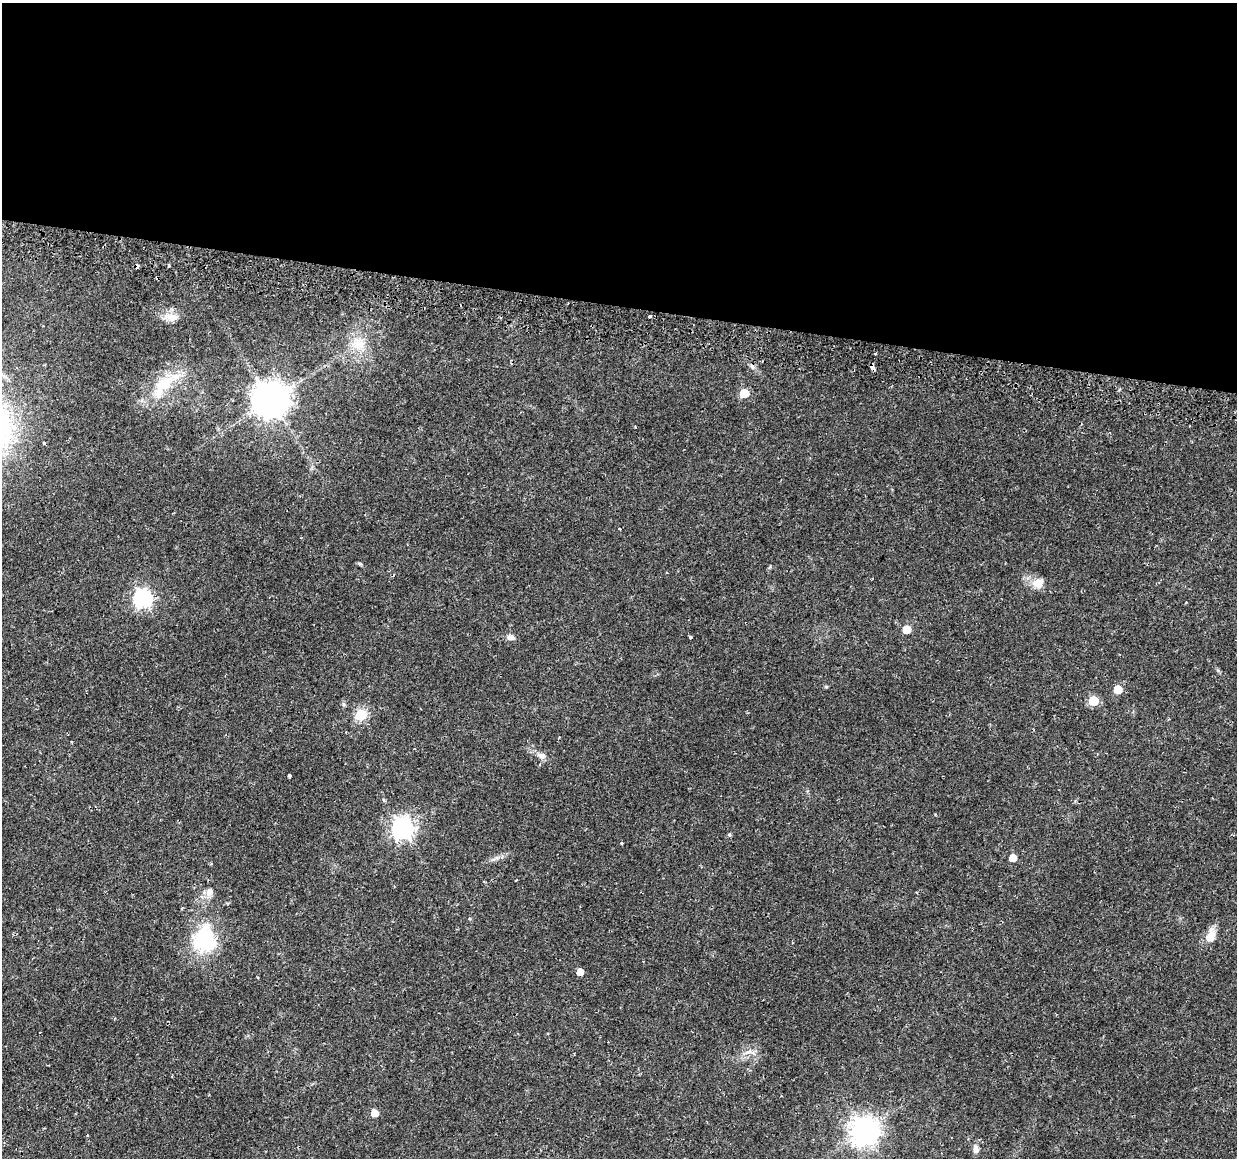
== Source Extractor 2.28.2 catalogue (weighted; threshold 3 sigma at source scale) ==
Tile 3 of 4 x 4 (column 3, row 1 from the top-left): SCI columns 2536-3770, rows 3757-4912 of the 5079 x 5259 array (HDU 1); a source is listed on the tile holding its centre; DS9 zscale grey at full resolution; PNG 1239 x 1160 px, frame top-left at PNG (2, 3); no overlay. Shown black and unused: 26% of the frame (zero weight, under 2 of 3 exposures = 5% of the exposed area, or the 3 px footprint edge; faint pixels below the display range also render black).
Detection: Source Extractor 2.28.2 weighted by HDU 2 'WHT'; one run over the whole footprint, this tile lists its part. Background 0.0172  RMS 0.0026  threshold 0.0119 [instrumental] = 3 sigma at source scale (4.5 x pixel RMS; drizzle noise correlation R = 1.50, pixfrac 1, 0.0396/0.0396 arcsec/px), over >= 5 px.
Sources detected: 42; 1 inside a brighter object's white glare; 6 cosmic-ray / hot-pixel residue — not listed; the other 35 listed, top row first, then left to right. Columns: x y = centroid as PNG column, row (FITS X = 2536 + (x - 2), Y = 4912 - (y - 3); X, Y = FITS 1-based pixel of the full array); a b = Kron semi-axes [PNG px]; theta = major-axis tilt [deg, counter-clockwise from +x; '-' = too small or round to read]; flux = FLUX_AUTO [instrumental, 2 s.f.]
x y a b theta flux
169 266 3 2 - 0.25
650 316 3 3 - 1.3
171 317 22 10 -1 3
358 344 20 18 85 5.8
872 367 6 3 -66 2.8
164 384 37 18 43 11
744 393 6 5 - 9
271 400 11 10 - 590
635 427 3 3 - 0.29
44 443 3 3 - 0.65
619 529 4 3 - 0.97
360 564 6 4 -18 0.35
1038 583 16 14 26 3
142 599 7 7 - 82
907 629 5 5 - 5.2
511 637 9 7 -13 1.2
690 637 3 3 - 0.64
1118 689 5 5 - 5.8
1093 701 6 6 - 14
361 715 6 6 - 22
541 756 11 8 -20 1.4
289 776 4 3 - 0.81
402 828 8 8 - 150
730 835 5 5 - 0.37
621 843 3 3 - 0.51
1013 858 5 5 - 3.1
211 863 4 3 - 0.28
209 892 12 10 61 1.7
1211 936 19 11 81 3.1
199 941 42 31 4 17
580 972 5 5 - 2.6
748 1052 7 4 2 0.75
375 1113 5 5 - 3.5
864 1131 9 9 - 330
976 1149 10 7 -81 1.3
Overlapping masked pixels (flux is a lower limit): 1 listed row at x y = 872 367
Unlisted compact peaks at least as high as the median listed source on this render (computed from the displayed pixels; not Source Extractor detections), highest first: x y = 826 687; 343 704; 1218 670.